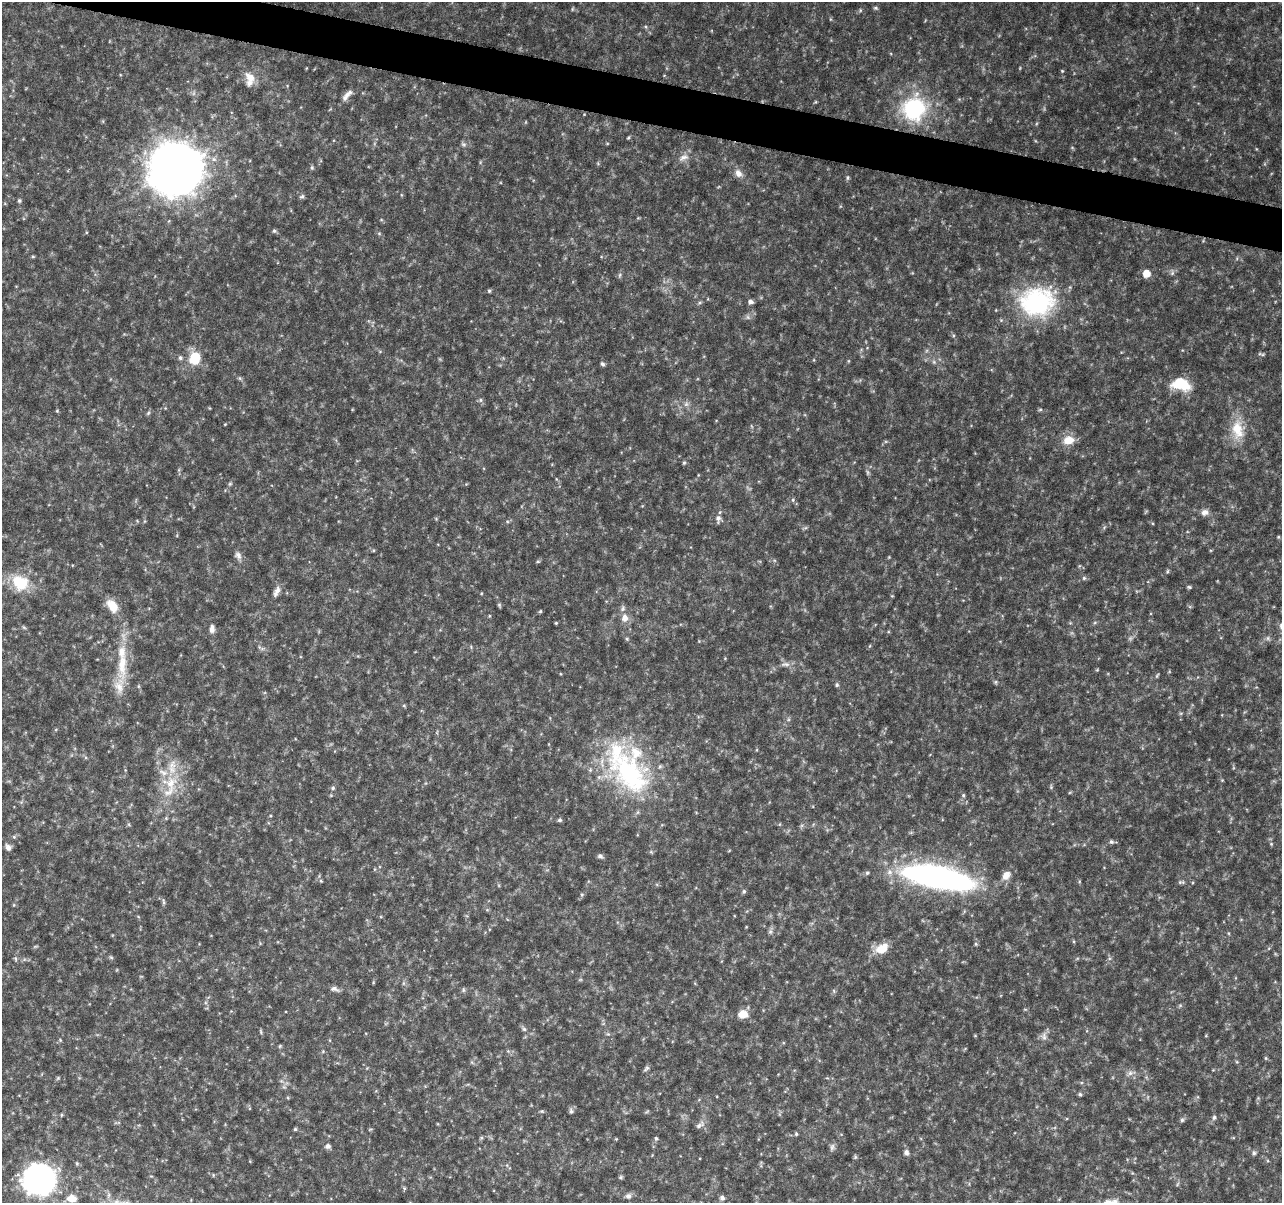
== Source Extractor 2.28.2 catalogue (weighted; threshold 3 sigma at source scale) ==
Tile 11 of 4 x 4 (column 3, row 3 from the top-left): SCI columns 2563-3842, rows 1430-2630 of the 5138 x 5324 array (HDU 1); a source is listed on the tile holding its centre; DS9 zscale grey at full resolution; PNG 1284 x 1205 px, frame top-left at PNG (2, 2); no overlay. Shown black and unused: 3% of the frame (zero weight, under 4 of 8 exposures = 1% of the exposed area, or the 3 px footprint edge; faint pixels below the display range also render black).
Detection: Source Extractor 2.28.2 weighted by HDU 2 'WHT'; one run over the whole footprint, this tile lists its part. Background 0.0619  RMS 0.0032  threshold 0.0132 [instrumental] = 3 sigma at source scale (4.09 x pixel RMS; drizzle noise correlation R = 1.36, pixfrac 0.8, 0.0396/0.0396 arcsec/px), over >= 5 px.
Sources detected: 149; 4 too faint to see at this stretch — not listed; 8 inside a brighter listed object's ellipse — not listed separately; the other 137 listed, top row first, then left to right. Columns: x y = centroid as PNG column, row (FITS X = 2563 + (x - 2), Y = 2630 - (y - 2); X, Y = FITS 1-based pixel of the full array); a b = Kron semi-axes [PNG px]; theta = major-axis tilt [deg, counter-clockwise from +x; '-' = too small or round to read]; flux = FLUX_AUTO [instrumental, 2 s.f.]
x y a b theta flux
875 8 6 4 -26 0.47
572 9 6 3 72 0.3
860 10 5 3 - 0.29
1062 71 4 3 - 0.3
250 77 17 10 -42 3.2
347 95 19 6 50 1.9
914 108 26 24 61 29
629 137 5 3 - 0.34
464 144 8 5 -27 0.7
684 157 16 8 24 2.1
312 167 6 5 - 0.47
176 169 23 23 - 690
738 173 10 8 -52 2.1
848 178 6 5 - 0.47
302 197 7 6 - 0.62
19 201 5 4 - 0.46
274 231 5 5 - 0.56
379 233 6 4 -1 0.39
33 256 6 3 18 0.3
1146 273 6 5 - 4.6
1172 273 6 5 - 0.63
620 275 6 4 87 0.51
489 291 5 4 - 0.5
750 302 6 5 - 1
1037 302 33 26 8 45
1263 355 7 4 -18 0.43
180 358 6 5 - 0.71
195 358 11 9 77 9.3
934 362 6 5 - 0.59
602 364 6 5 - 0.6
240 378 5 5 - 0.45
1181 384 24 15 -13 8.4
481 400 6 5 - 0.6
686 404 7 6 - 0.92
1040 410 6 4 1 0.41
57 411 5 4 - 0.3
148 413 7 4 46 0.47
225 424 4 3 - 0.23
1237 429 27 16 -83 8.1
1069 440 13 10 14 4.6
684 463 6 4 67 0.42
230 484 6 4 -18 0.39
793 500 6 5 - 0.5
1205 512 10 8 8 1.5
718 519 10 7 83 1.2
507 521 6 4 -19 0.35
805 528 7 4 18 0.47
1278 537 5 4 - 0.36
238 555 11 8 -55 1.3
538 561 5 3 - 0.33
1168 571 6 3 70 0.39
1084 578 5 5 - 0.54
20 583 20 16 -37 11
1189 587 6 4 -1 0.45
277 591 15 6 63 1.6
499 605 7 4 -61 0.42
112 606 18 11 -54 4.4
540 611 5 4 - 0.34
625 618 9 8 - 2.3
556 623 4 3 - 0.31
24 627 6 5 - 0.45
212 629 11 6 84 1.5
1268 638 7 5 -47 0.66
869 646 5 3 - 0.3
262 649 6 4 18 0.53
122 664 45 14 88 11
785 664 15 6 2 1.5
1157 675 7 3 63 0.38
996 682 6 4 90 0.4
837 685 6 5 - 0.56
404 705 6 4 -1 0.33
630 774 74 41 -49 49
171 783 22 16 57 8.8
333 788 6 5 - 0.5
963 795 7 5 -77 0.59
270 816 4 4 - 0.31
166 818 4 4 - 0.34
560 820 5 5 - 0.58
14 837 5 4 - 0.39
1111 842 6 5 - 0.61
1271 844 5 4 - 0.35
8 847 8 7 - 1.2
600 856 6 5 - 0.81
867 873 7 5 15 0.54
1006 875 12 9 56 2.6
937 877 69 20 -11 100
321 881 5 4 - 0.36
1181 882 9 4 3 0.56
744 891 6 4 75 0.53
582 894 6 5 - 0.48
163 901 10 4 -85 0.53
770 932 7 5 -44 0.67
1073 941 5 3 - 0.33
882 948 17 11 31 4.8
111 957 6 4 -2 0.42
15 958 6 4 -45 0.47
580 980 6 4 19 0.33
373 982 5 3 - 0.27
334 989 11 7 -13 1.1
463 990 8 4 -83 0.46
1180 1005 6 4 19 0.4
743 1014 10 9 - 3.4
524 1029 6 5 - 0.6
261 1031 7 3 -80 0.4
608 1034 6 4 -41 0.47
975 1036 5 3 - 0.23
1044 1036 11 8 -76 1.4
1206 1036 5 3 - 0.23
60 1040 5 4 - 0.34
280 1046 5 4 - 0.36
323 1051 5 4 - 0.33
508 1051 5 5 - 0.41
1265 1058 6 4 -89 0.33
646 1068 9 5 40 0.65
1130 1073 9 6 16 1.2
58 1078 5 4 - 0.38
1080 1094 5 5 - 0.52
571 1111 7 6 - 0.78
61 1115 5 3 - 0.32
1214 1117 6 5 - 0.67
1182 1120 5 5 - 0.55
700 1125 14 6 31 1.1
295 1129 4 4 - 0.42
796 1134 5 4 - 0.44
481 1138 6 4 18 0.4
656 1138 6 5 - 0.48
328 1146 6 6 - 0.99
832 1147 10 6 75 0.91
906 1152 7 6 - 0.94
1254 1153 6 5 - 0.63
855 1157 5 5 - 0.43
621 1177 5 5 - 0.48
39 1179 19 19 - 130
404 1188 5 4 - 0.4
628 1196 8 8 - 1.1
72 1198 8 7 - 3.8
722 1198 5 5 - 1
Isophote crosses this tile's border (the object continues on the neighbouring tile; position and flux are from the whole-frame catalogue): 1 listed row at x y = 20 583